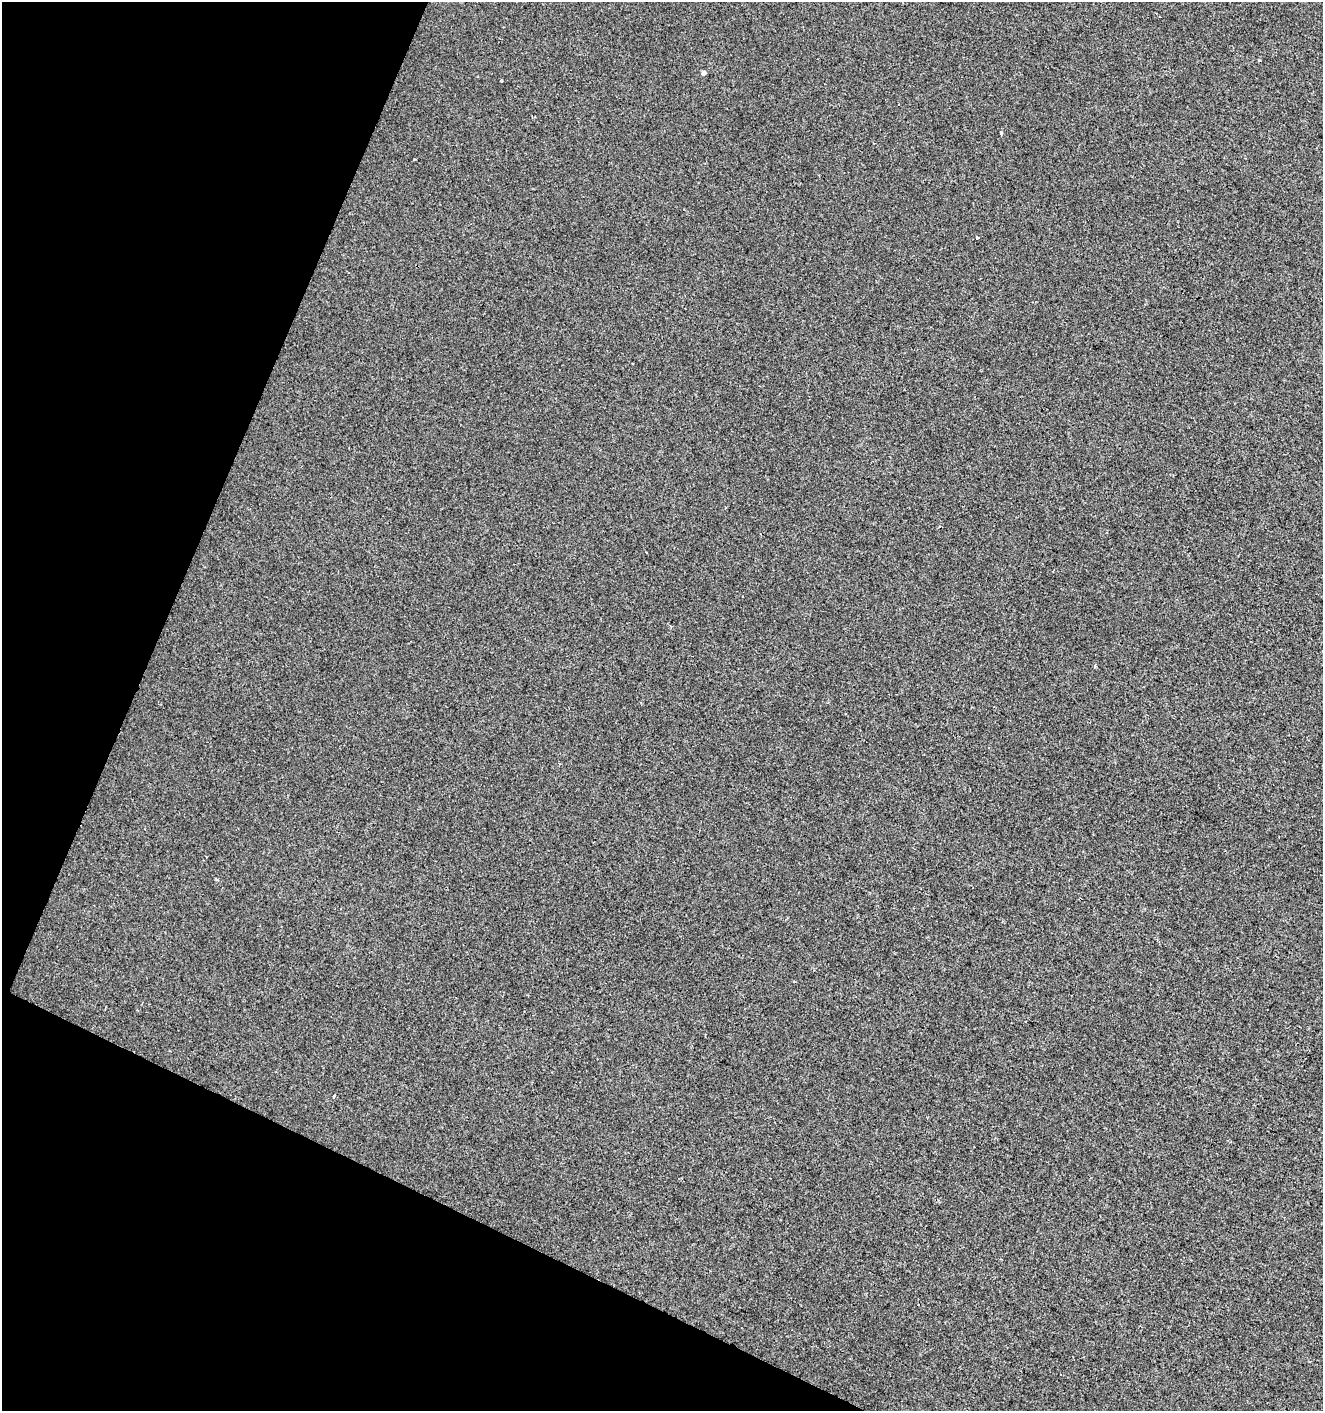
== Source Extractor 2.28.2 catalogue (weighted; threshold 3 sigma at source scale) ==
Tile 9 of 4 x 4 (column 1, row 3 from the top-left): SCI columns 207-1527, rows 1417-2825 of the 5761 x 5642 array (HDU 1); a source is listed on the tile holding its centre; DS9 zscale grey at full resolution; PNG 1325 x 1413 px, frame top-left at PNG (2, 2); no overlay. Shown black and unused: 21% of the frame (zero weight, under 2 of 3 exposures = <1% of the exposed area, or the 3 px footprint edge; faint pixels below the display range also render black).
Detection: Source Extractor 2.28.2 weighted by HDU 2 'WHT'; one run over the whole footprint, this tile lists its part. Background -3.41e-04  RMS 0.0042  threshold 0.0188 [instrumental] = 3 sigma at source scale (4.5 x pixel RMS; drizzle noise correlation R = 1.50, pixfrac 1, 0.0396/0.0396 arcsec/px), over >= 5 px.
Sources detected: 5; all 5 listed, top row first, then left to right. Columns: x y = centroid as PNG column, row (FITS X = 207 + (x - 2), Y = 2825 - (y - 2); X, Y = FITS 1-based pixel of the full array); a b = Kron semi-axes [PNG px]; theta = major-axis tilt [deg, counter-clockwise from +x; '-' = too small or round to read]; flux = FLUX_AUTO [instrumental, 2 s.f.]
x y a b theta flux
704 73 4 4 - 1.4
501 81 3 2 - 0.36
1001 133 3 3 - 1.9
977 238 3 3 - 1.1
334 1096 3 3 - 2.6